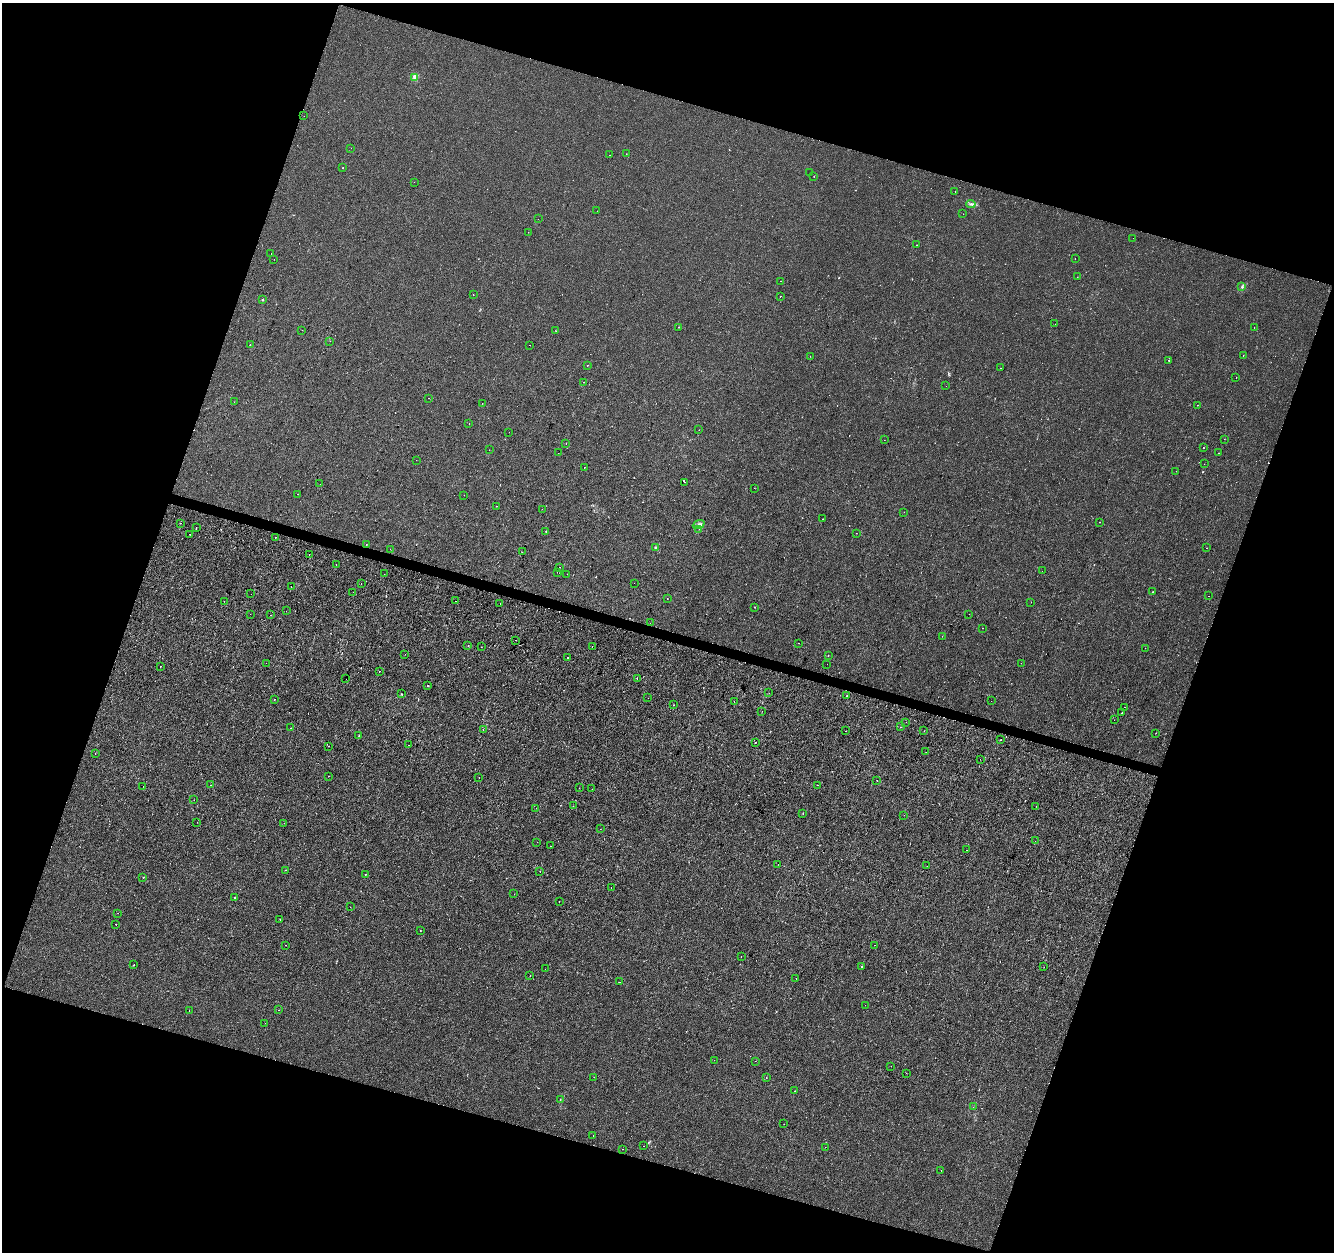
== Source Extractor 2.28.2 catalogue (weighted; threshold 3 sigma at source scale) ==
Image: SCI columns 8-5335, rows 281-5280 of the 5335 x 5497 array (HDU 1 of 3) = the unmasked area's bounding box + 8 px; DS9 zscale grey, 4 x 4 block average (1 PNG px = mean of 4 x 4 image px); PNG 1336 x 1254 px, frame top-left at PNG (2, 3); each listed source drawn as its Kron ellipse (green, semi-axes under 4 px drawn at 4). Shown black and unused: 37% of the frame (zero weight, under 2 of 3 exposures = <1% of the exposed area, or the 3 px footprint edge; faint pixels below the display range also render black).
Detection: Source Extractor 2.28.2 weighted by HDU 2 'WHT'. Background -2.68e-04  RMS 0.0026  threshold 0.0118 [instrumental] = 3 sigma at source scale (4.5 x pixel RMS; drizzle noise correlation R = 1.50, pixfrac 1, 0.0396/0.0396 arcsec/px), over >= 5 px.
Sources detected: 251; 4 too faint to see at this stretch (4 x 4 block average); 25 cosmic-ray / hot-pixel residue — neither listed nor drawn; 3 coinciding with a brighter row at this scale — not listed separately; the other 219 listed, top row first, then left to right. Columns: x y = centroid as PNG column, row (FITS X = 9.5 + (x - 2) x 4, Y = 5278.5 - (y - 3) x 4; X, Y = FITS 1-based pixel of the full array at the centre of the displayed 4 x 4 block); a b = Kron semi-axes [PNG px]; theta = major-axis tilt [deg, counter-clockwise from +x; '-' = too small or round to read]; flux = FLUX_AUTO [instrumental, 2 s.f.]
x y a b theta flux
415 77 2 2 - 21
304 116 2 2 - 0.32
351 148 2 2 - 1.6
626 154 2 2 - 0.47
609 155 2 2 - 0.73
343 168 2 2 - 0.94
809 173 2 2 - 0.26
814 176 2 2 - 0.43
414 182 2 2 - 0.27
955 192 2 2 - 0.48
971 204 5 2 - 2.6
597 211 2 2 - 0.26
963 214 2 2 - 0.28
538 219 2 2 - 0.27
528 232 2 2 - 0.4
1133 238 2 2 - 0.66
917 245 2 2 - 1.3
271 253 2 2 - 1.7
1075 258 2 2 - 0.57
274 259 2 2 - 0.48
1077 277 2 2 - 0.26
780 281 2 2 - 0.62
1242 287 2 2 - 0.83
473 295 2 2 - 0.89
780 296 2 2 - 1.2
262 300 2 2 - 1.7
1055 324 2 2 - 1.2
679 327 2 2 - 0.59
1254 327 2 2 - 0.45
302 330 2 2 - 0.38
556 331 2 2 - 0.35
330 341 2 2 - 0.29
250 345 2 2 - 1.2
529 345 2 2 - 0.38
810 356 2 2 - 0.25
1243 356 2 2 - 0.52
1169 360 2 2 - 0.56
587 365 2 2 - 0.37
1001 368 2 2 - 0.29
1236 377 2 2 - 0.52
583 382 2 2 - 2
946 386 2 2 - 0.22
428 398 2 2 - 1.2
234 402 2 2 - 0.56
482 403 2 2 - 0.27
1198 405 2 2 - 0.88
469 424 2 2 - 0.64
699 430 2 2 - 0.25
509 432 2 2 - 0.51
1224 439 2 2 - 0.26
884 440 2 2 - 0.31
566 443 2 2 - 0.34
1203 447 2 2 - 0.98
489 450 2 2 - 0.33
558 453 2 2 - 0.33
1219 453 2 2 - 0.89
416 460 2 2 - 0.4
1204 464 2 2 - 0.33
584 467 2 2 - 0.42
1176 471 2 2 - 0.44
684 482 2 2 - 1.3
320 484 2 2 - 0.36
754 488 2 2 - 0.26
297 494 2 2 - 0.35
464 495 2 2 - 0.22
497 506 2 2 - 0.9
542 509 2 2 - 0.22
904 512 2 2 - 0.29
823 519 2 2 - 0.49
1099 522 2 2 - 0.99
180 523 2 2 - 0.57
699 525 6 2 23 3.3
196 528 2 2 - 1.5
699 529 2 2 - 0.28
546 532 2 2 - 0.31
856 533 2 2 - 0.4
189 534 2 2 - 0.33
275 537 2 2 - 0.44
366 544 2 2 - 1
655 547 2 2 - 2.5
1206 548 2 2 - 0.3
390 549 2 2 - 1.1
522 552 2 2 - 0.68
309 555 2 2 - 2.6
336 564 2 2 - 1.4
560 567 2 2 - 4.5
1042 571 2 2 - 0.65
557 572 2 2 - 0.35
384 574 2 2 - 0.3
567 574 2 2 - 1.4
361 583 2 2 - 0.93
634 583 2 2 - 0.47
291 586 2 2 - 0.77
353 592 2 2 - 0.18
1152 592 2 2 - 0.8
251 594 2 2 - 0.21
1209 596 2 2 - 0.57
667 599 2 2 - 0.4
224 601 2 2 - 1.2
456 601 2 2 - 8.1
1031 602 2 2 - 0.27
500 603 2 2 - 0.96
755 607 2 2 - 0.77
286 611 2 2 - 1.2
250 614 2 2 - 2
969 614 2 2 - 0.35
271 615 2 2 - 0.38
650 623 2 2 - 0.36
982 628 2 2 - 0.48
942 636 2 2 - 0.23
516 640 2 2 - 0.53
798 643 2 2 - 1.1
468 646 2 2 - 0.48
481 647 2 2 - 0.33
592 647 2 2 - 2.7
1145 648 2 2 - 0.45
405 654 2 2 - 0.28
828 655 2 2 - 0.68
568 657 2 2 - 1
266 663 2 2 - 0.31
1021 663 2 2 - 0.41
827 664 2 2 - 0.19
160 666 2 2 - 0.48
379 671 2 2 - 1.1
637 678 2 2 - 5
346 679 2 2 - 0.25
428 686 2 2 - 1.5
769 693 2 2 - 0.76
402 694 2 2 - 0.77
847 696 2 2 - 1.1
648 698 2 2 - 0.26
274 699 2 2 - 0.7
734 701 2 2 - 0.24
991 701 2 2 - 0.35
673 705 2 2 - 0.8
1125 707 2 2 - 1.9
762 711 2 2 - 0.83
1122 713 2 2 - 0.52
1114 720 2 2 - 0.32
906 722 2 2 - 0.48
901 727 2 2 - 0.62
291 728 2 2 - 0.3
483 729 2 2 - 0.61
846 731 2 2 - 0.44
924 731 2 2 - 0.64
1155 733 2 2 - 0.24
359 735 2 2 - 0.67
1001 739 2 2 - 0.8
756 742 2 2 - 2.3
408 745 2 2 - 0.4
328 746 2 2 - 0.51
926 752 2 2 - 0.22
95 754 2 2 - 0.56
980 759 2 2 - 0.4
329 776 2 2 - 0.4
479 777 2 2 - 0.67
877 781 2 2 - 0.34
210 785 2 2 - 0.39
817 785 2 2 - 0.86
143 786 2 2 - 0.77
579 788 2 2 - 0.39
592 789 2 2 - 0.34
194 800 2 2 - 0.48
573 806 2 2 - 0.62
1036 806 2 2 - 0.31
536 808 2 2 - 0.33
803 814 2 2 - 0.65
904 815 2 2 - 0.28
197 822 2 2 - 0.28
284 823 2 2 - 0.41
600 829 2 2 - 0.24
1035 841 2 2 - 0.27
537 842 2 2 - 0.37
551 846 2 2 - 0.21
967 850 2 2 - 0.41
778 864 2 2 - 0.86
927 866 2 2 - 2.7
285 870 2 2 - 0.69
540 871 2 2 - 0.67
365 874 2 2 - 1.7
143 877 2 2 - 0.49
611 887 2 2 - 0.48
514 894 2 2 - 0.29
234 898 2 2 - 0.64
559 901 2 2 - 0.32
350 907 2 2 - 0.38
118 913 2 2 - 1
280 919 2 2 - 1.8
116 924 2 2 - 0.97
420 930 2 2 - 0.35
285 945 2 2 - 0.4
874 945 2 2 - 0.54
741 956 2 2 - 0.4
134 965 2 2 - 2
861 966 2 2 - 1.3
1044 967 2 2 - 0.73
545 969 2 2 - 0.48
530 976 2 2 - 0.39
796 978 2 2 - 0.25
620 982 2 2 - 0.63
865 1005 2 2 - 0.3
189 1010 2 2 - 0.91
278 1010 2 2 - 0.29
265 1023 2 2 - 0.45
714 1060 2 2 - 0.4
755 1061 2 2 - 0.24
891 1066 2 2 - 0.39
906 1073 2 2 - 0.23
594 1077 2 2 - 0.25
766 1078 2 2 - 0.36
795 1091 2 2 - 0.55
560 1099 2 2 - 0.48
973 1107 2 2 - 1.2
784 1124 2 2 - 0.19
593 1135 2 2 - 0.55
643 1146 2 2 - 0.39
825 1147 2 2 - 0.47
622 1149 2 2 - 0.9
941 1170 2 2 - 0.37
Diffuse or blended objects may show on this block-average render without a row.